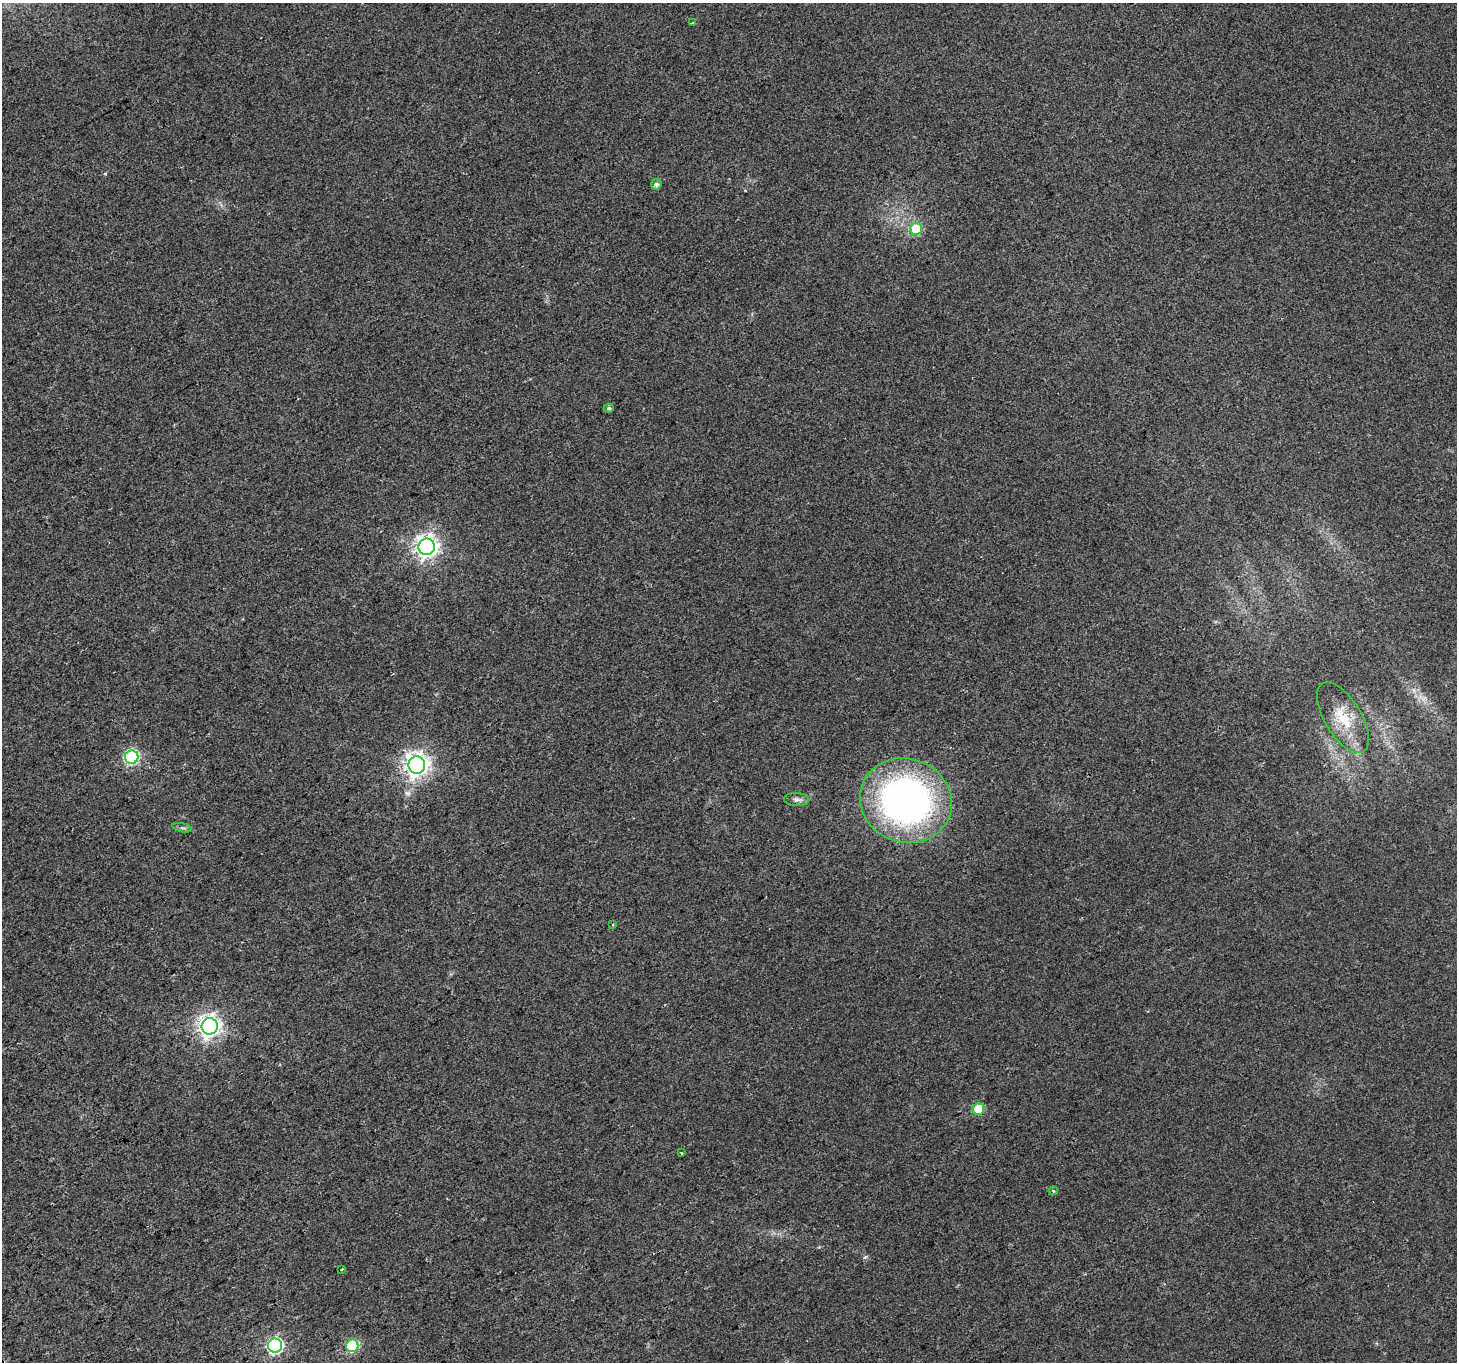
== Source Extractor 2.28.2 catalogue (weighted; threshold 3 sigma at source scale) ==
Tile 7 of 4 x 4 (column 3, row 2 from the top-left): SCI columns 2916-4370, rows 2891-4250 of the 5826 x 5719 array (HDU 1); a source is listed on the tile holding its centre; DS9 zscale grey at full resolution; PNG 1459 x 1364 px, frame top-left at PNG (2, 3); each listed source drawn as its Kron ellipse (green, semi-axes under 4 px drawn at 4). Shown black and unused: <1% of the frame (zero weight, under 2 of 3 exposures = <1% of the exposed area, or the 3 px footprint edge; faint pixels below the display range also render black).
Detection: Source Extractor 2.28.2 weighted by HDU 2 'WHT'; one run over the whole footprint, this tile lists its part. Background 0.0247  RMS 0.0056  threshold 0.025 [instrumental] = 3 sigma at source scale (4.5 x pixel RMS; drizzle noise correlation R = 1.50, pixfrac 1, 0.0396/0.0396 arcsec/px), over >= 5 px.
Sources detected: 19; all 19 listed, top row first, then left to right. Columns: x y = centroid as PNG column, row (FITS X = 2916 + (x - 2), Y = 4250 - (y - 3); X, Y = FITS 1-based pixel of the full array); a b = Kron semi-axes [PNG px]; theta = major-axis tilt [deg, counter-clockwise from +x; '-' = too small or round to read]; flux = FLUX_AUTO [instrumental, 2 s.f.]
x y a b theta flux
692 23 4 2 - 0.38
656 184 5 5 - 1.7
916 229 6 6 - 24
609 408 5 4 - 0.98
427 547 8 8 - 380
1343 718 39 18 -59 20
132 757 7 6 - 87
417 765 8 8 - 410
797 800 12 6 -2 2.5
906 801 46 42 -20 230
182 828 10 4 -12 1.3
613 925 3 3 - 0.65
210 1026 8 8 - 360
978 1109 6 6 - 21
682 1153 3 3 - 0.71
1053 1191 4 3 - 0.9
342 1269 3 3 - 1.6
275 1346 7 7 - 120
352 1346 6 6 - 49
Unlisted compact peaks at least as high as the median listed source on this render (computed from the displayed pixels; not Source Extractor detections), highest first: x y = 865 1257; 105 174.